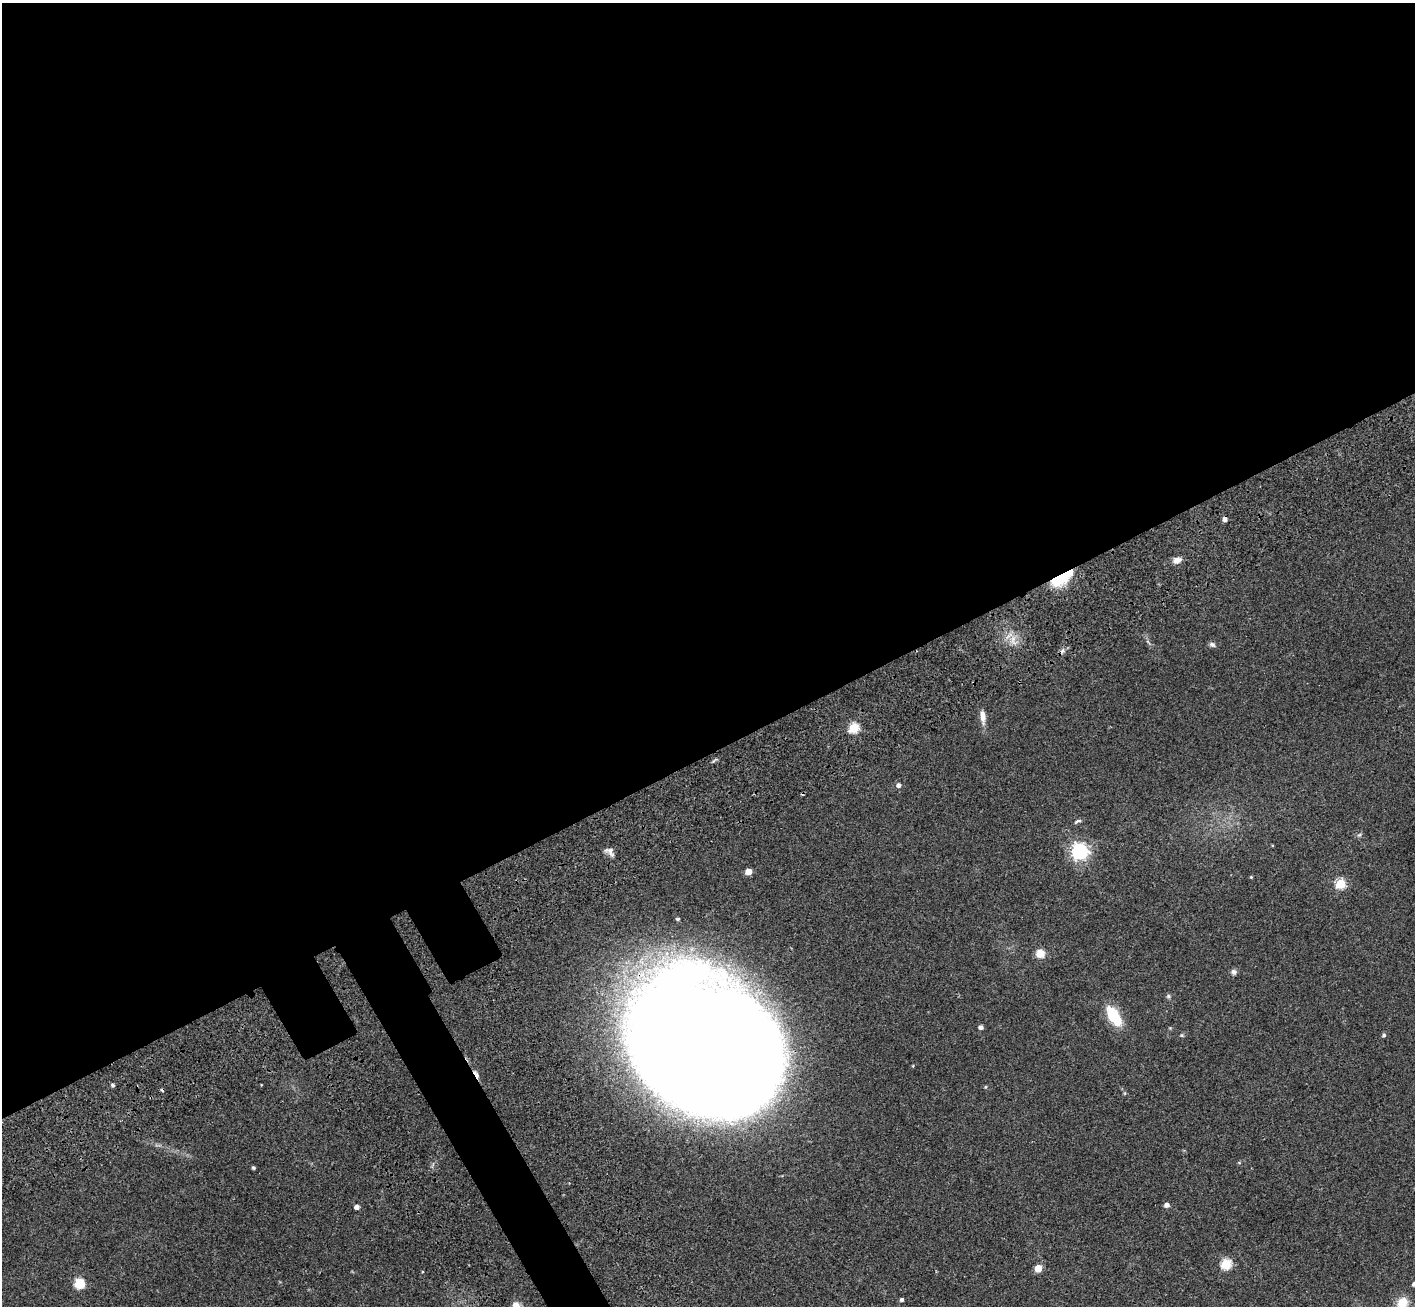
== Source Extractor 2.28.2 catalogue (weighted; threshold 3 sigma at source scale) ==
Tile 2 of 4 x 4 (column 2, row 1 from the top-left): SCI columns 1575-2987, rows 4356-5659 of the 5971 x 5965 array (HDU 1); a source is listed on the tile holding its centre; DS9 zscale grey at full resolution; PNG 1417 x 1308 px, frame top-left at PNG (2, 3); no overlay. Shown black and unused: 60% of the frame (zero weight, under 3 of 4 exposures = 9% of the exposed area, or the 3 px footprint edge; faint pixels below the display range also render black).
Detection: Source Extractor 2.28.2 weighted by HDU 2 'WHT'; one run over the whole footprint, this tile lists its part. Background 0.0324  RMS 0.0051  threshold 0.0228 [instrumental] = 3 sigma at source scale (4.5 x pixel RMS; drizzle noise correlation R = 1.50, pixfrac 1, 0.05/0.05 arcsec/px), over >= 5 px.
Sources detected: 41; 3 inside a brighter object's white glare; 4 cosmic-ray / hot-pixel residue — not listed; the other 34 listed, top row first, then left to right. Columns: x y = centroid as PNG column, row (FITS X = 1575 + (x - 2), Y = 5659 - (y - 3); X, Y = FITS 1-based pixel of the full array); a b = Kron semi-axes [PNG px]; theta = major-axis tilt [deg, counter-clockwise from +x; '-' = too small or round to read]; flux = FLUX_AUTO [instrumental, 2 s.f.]
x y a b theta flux
1225 519 4 4 - 1.9
1177 560 11 7 14 2.7
1064 575 24 9 25 12
1212 644 8 6 -23 1.2
983 716 18 6 -86 3.5
854 728 5 5 - 30
898 785 5 4 - 1.8
1078 821 11 4 24 0.96
610 851 14 7 -54 2.2
1080 851 6 6 - 170
748 871 5 4 - 6.8
1251 877 4 3 - 0.43
1340 884 5 5 - 29
678 919 5 4 - 0.75
1040 953 8 7 - 5.8
1234 972 8 6 -52 1.3
1168 996 6 5 - 0.8
1114 1016 18 9 -58 20
981 1027 4 4 - 1.8
1384 1035 5 4 - 0.96
702 1054 114 83 -61 2200
913 1066 4 3 - 0.36
113 1085 4 4 - 0.9
986 1087 5 3 - 0.5
253 1168 4 4 - 0.65
1167 1205 5 4 - 2.1
357 1207 5 4 - 1.9
1226 1264 5 5 - 37
1038 1268 5 5 - 12
79 1283 8 8 - 11
1414 1284 4 4 - 1.4
902 1299 4 4 - 1
1402 1302 13 11 44 6.7
516 1306 11 9 69 4.8
Overlapping masked pixels (flux is a lower limit): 2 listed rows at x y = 1064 575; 702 1054
Isophote crosses this tile's border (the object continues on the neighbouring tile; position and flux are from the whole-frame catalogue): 3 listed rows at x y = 1414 1284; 1402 1302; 516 1306